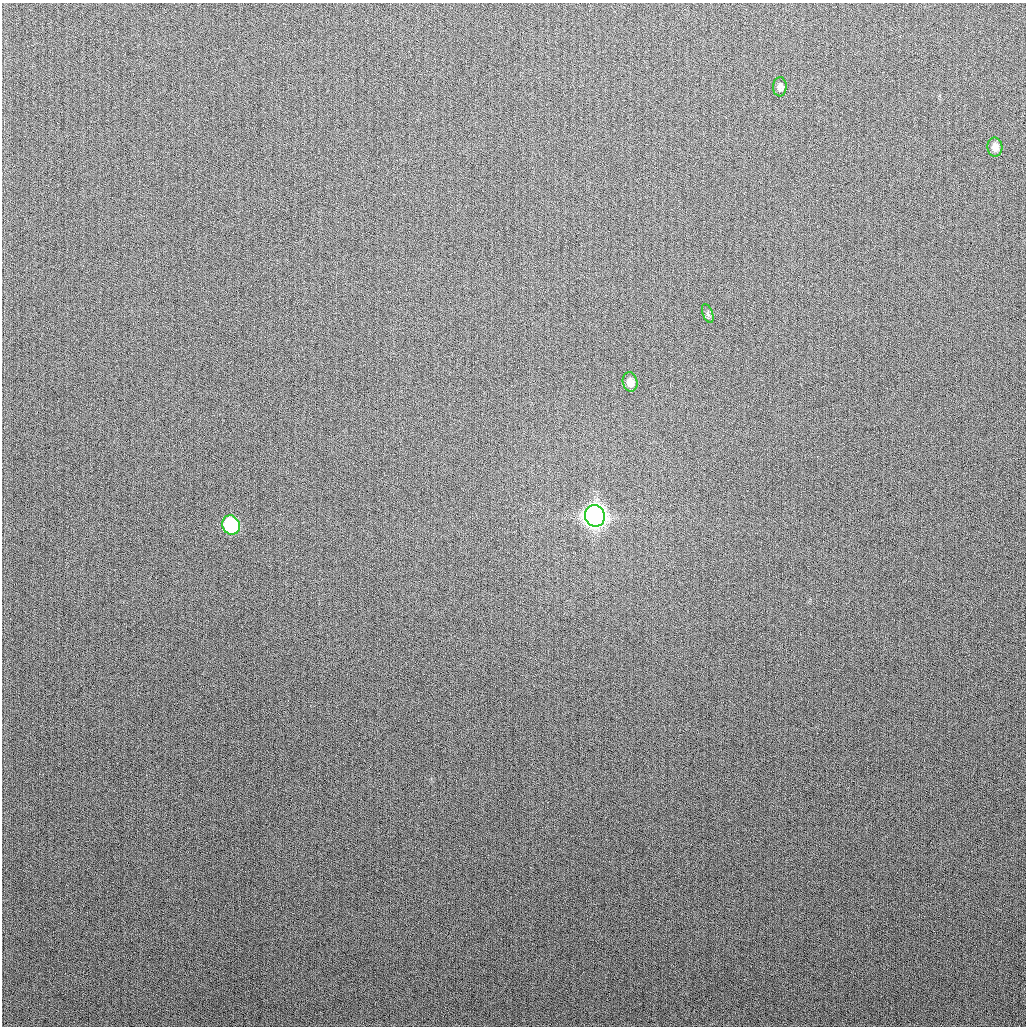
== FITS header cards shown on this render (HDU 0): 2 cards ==
NAXIS1  =                 1024
NAXIS2  =                 1024

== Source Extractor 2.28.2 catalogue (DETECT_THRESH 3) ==
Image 1024 x 1024 px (HDU 0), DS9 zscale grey, 1 PNG px = 1 image px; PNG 1028 x 1028 px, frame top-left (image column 1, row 1024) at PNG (2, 3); each listed source drawn as its Kron ellipse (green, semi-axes under 4 px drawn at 4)
Background 268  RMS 10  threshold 30.8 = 3 sigma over >= 5 px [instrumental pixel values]
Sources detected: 6; all 6 listed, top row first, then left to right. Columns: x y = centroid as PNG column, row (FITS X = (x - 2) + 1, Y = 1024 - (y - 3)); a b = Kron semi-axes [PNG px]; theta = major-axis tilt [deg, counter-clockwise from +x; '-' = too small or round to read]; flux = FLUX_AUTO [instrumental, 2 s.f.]
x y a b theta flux
780 87 9 7 88 2700
995 147 9 7 -87 4300
708 314 10 5 -69 1600
630 382 9 7 -77 5000
595 516 11 10 - 770000
231 525 10 8 -67 85000